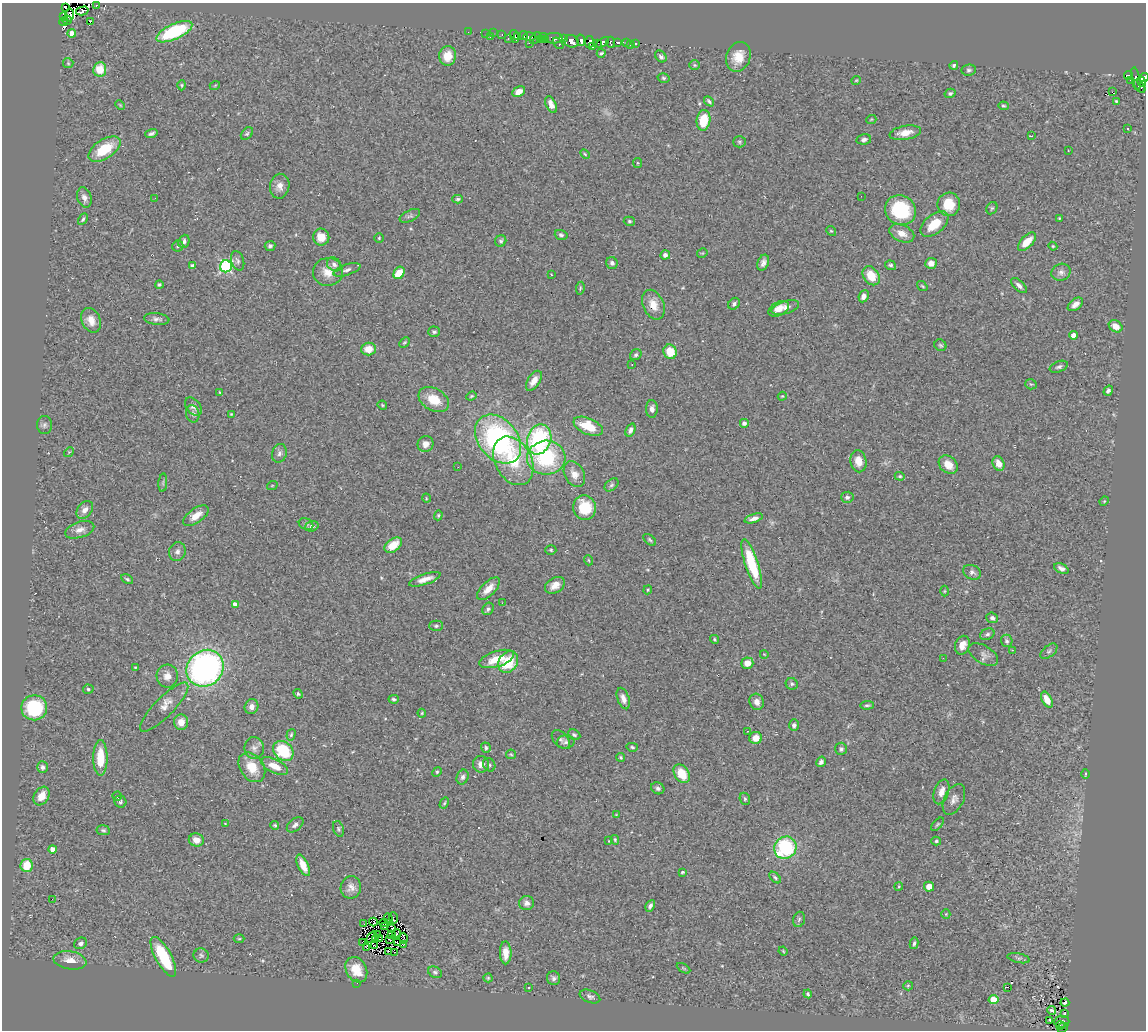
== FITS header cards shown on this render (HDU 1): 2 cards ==
NAXIS1  =                 1144
NAXIS2  =                 1028

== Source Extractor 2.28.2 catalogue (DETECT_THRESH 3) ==
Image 1144 x 1028 px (HDU 1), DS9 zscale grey, 1 PNG px = 1 image px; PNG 1148 x 1032 px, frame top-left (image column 1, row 1028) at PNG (2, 3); each listed source drawn as its Kron ellipse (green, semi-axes under 4 px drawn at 4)
Background 0.525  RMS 0.044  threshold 0.131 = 3 sigma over >= 5 px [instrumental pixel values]
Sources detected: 348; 9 with non-positive FLUX_AUTO (blend fragments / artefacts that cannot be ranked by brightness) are neither listed nor drawn; the other 339 listed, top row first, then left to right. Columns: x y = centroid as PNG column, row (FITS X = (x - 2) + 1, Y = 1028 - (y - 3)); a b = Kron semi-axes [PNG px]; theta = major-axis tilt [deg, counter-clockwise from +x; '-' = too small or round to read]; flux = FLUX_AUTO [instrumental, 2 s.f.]
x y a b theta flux
96 5 3 3 - 27
65 7 4 2 - 69
82 11 6 4 14 88
70 15 6 4 87 89
63 16 2 2 - 1.4
67 20 5 4 - 11
63 22 4 3 - 46
90 22 3 2 - 2.9
174 32 19 7 25 240
468 32 2 2 - 3.8
72 33 4 4 - 21
486 33 2 2 - 6.7
493 33 3 2 - 2.8
502 35 3 2 - 6.8
491 36 3 2 - 14
515 36 7 3 -74 59
523 36 4 2 - 16
518 37 4 3 - 14
529 37 6 4 4 110
543 37 4 3 - 10
535 38 7 2 48 12
554 38 9 5 1 150
564 38 3 3 - 83
508 39 3 2 - 4.3
540 39 4 2 - 55
546 40 3 2 - 25
581 40 6 4 -76 230
571 41 7 6 - 270
589 42 6 3 85 140
611 42 5 3 - 22
617 42 3 3 - 88
626 42 4 3 - 9
530 43 3 2 - 5.6
558 43 7 3 -52 100
598 43 2 2 - 37
603 43 7 4 32 100
635 43 4 3 - 31
630 45 3 2 - 4.6
593 46 3 3 - 67
601 53 4 3 - 5.1
448 56 9 8 - 42
661 56 7 5 -47 8.3
738 57 15 12 69 47
68 63 5 5 - 3.7
695 65 5 5 - 4.3
954 65 4 4 - 5.8
100 69 7 6 - 60
969 70 7 5 6 6.2
1129 75 4 3 - 48
664 78 6 4 -15 4.6
1144 78 5 4 - 130
1136 79 12 3 -80 35
856 80 5 3 - 2.8
1130 80 3 2 - 3.2
1141 82 5 3 - 32
182 85 5 3 - 3.3
215 85 5 3 - 2.5
1140 86 7 3 -51 26
519 92 7 5 27 21
1112 92 2 2 - 570
950 93 5 4 - 5.1
709 101 6 3 -46 6.1
1116 101 3 3 - 3.3
120 105 5 3 - 2.6
551 105 9 5 -64 19
1003 106 5 4 - 3.6
703 120 10 7 81 79
871 120 5 3 - 2.5
1128 129 2 2 - 2.5
905 133 16 7 10 32
151 134 6 3 19 7.2
247 134 7 5 48 5.5
1031 136 3 2 - 2.6
864 139 7 5 11 8.2
739 142 6 5 - 5.1
104 149 18 9 33 100
1068 150 2 2 - 2.5
585 154 5 3 - 3.2
638 163 5 4 - 3.2
280 186 12 9 81 24
861 196 2 2 - 1.4
84 198 10 7 -71 14
155 198 2 2 - 2.2
458 199 5 4 - 5.2
949 204 12 11 - 60
992 208 6 5 - 4.7
900 210 16 14 -30 190
410 216 11 5 25 7.6
1059 218 3 3 - 2.5
83 219 6 4 60 5.4
629 221 6 4 -15 4
934 224 16 9 41 62
831 231 5 4 - 3.7
902 233 13 8 -23 29
561 235 6 5 - 6.7
321 237 8 8 - 38
379 238 5 5 - 3.6
184 241 7 5 67 8.7
501 241 6 5 - 6.3
1027 242 11 5 45 46
178 246 5 5 - 4.5
270 246 5 5 - 6.9
1053 246 4 4 - 3.4
702 253 5 3 - 2.7
665 255 5 4 - 11
238 261 10 6 -72 8.8
612 263 6 5 - 8.6
763 263 8 5 68 12
931 263 6 5 - 18
334 264 8 6 -41 12
891 265 6 4 -19 5.2
192 266 4 4 - 9.8
226 266 6 6 - 410
347 270 14 5 18 11
328 272 15 14 - 39
1061 272 10 8 20 13
399 273 7 5 60 53
551 275 3 2 - 4.5
871 276 10 7 -54 61
159 284 4 4 - 4.8
1019 285 9 5 -44 12
922 286 6 3 -36 3
580 288 6 4 81 3.8
864 296 6 5 - 14
734 304 6 5 - 7.9
1075 304 9 5 38 17
653 305 16 10 -65 36
785 307 14 6 17 16
779 309 11 6 28 31
157 319 13 6 -5 11
91 320 13 9 -66 30
1116 326 7 5 -34 27
434 332 6 5 - 5.7
1073 335 4 4 - 25
404 342 6 4 44 3.6
940 345 6 5 - 5.2
368 349 7 6 - 37
670 352 7 6 - 69
636 355 6 5 - 5.9
632 364 3 2 - 3.4
1059 367 9 5 21 7.3
534 381 11 6 57 28
1031 384 6 5 - 3.8
1108 391 5 4 - 6.9
220 392 4 3 - 2.2
471 396 5 4 - 3.2
782 396 4 4 - 2.9
434 400 16 11 -31 64
382 405 5 3 - 3
193 407 10 7 -51 12
652 409 9 6 -88 14
193 414 8 6 -76 9
231 414 3 3 - 2.5
744 423 4 4 - 12
44 425 9 7 87 8.6
588 426 15 8 -24 79
630 430 7 4 66 10
498 439 27 19 -50 610
539 439 15 12 70 350
425 444 8 7 - 19
69 452 5 4 - 3.7
279 453 9 7 73 11
546 458 19 17 4 240
513 461 26 18 -61 140
858 461 11 8 -79 30
998 463 7 5 -66 30
948 465 10 8 -40 40
458 467 3 2 - 3.2
574 474 14 9 -59 26
900 476 5 4 - 4
163 483 9 3 85 4.9
611 485 8 5 40 6.6
272 486 5 3 - 2.3
847 497 6 5 - 9
426 498 4 3 - 2.3
1104 501 5 4 - 3.4
585 508 12 11 - 99
85 510 10 7 51 18
438 515 5 4 - 3.4
196 516 15 7 35 34
754 518 9 4 17 13
306 524 7 5 -22 6
312 526 7 5 18 9.4
80 530 15 8 18 19
650 540 7 4 -39 5.1
393 545 10 6 36 52
551 550 5 4 - 4.1
177 552 9 8 - 13
588 560 5 3 - 2.5
752 564 26 6 -72 160
1061 568 8 4 -25 13
972 572 9 7 -24 9.9
127 579 6 4 -31 4.8
425 579 16 5 19 25
555 585 11 7 31 26
488 589 15 6 45 31
648 590 4 3 - 3.1
944 591 5 3 - 2.7
502 603 3 2 - 5.2
235 604 4 4 - 14
488 609 6 5 - 7.2
992 618 6 5 - 7.4
436 626 7 5 0 5.6
987 634 7 5 26 7.2
714 639 4 4 - 3.8
1007 641 6 5 - 6.1
962 645 9 7 69 22
1012 650 3 3 - 1.6
1049 651 10 5 38 6.6
764 654 4 2 - 1.8
983 655 16 9 -31 16
943 658 2 2 - 520
497 659 18 7 18 60
508 662 11 9 55 96
747 663 6 5 - 29
136 667 3 2 - 2.7
205 668 19 17 43 900
167 676 11 10 - 23
792 684 6 5 - 5.4
88 689 5 4 - 4.7
298 694 5 4 - 4.5
394 699 5 4 - 5.1
623 699 11 6 -70 16
1047 700 9 5 -61 33
757 702 8 7 - 17
867 705 7 3 2 5.1
164 707 33 9 46 32
251 707 7 6 - 14
34 708 13 12 - 180
422 713 4 4 - 3
181 722 7 7 - 26
794 725 6 5 - 8.9
747 731 2 2 - 1.8
291 735 6 4 73 4.6
574 735 6 5 - 5
756 738 6 6 - 29
561 739 11 7 -48 9.4
566 742 9 6 9 9.4
632 747 5 4 - 4.4
254 748 11 9 -81 16
486 748 5 4 - 5.3
841 749 6 6 - 7.4
283 751 11 9 -42 150
511 754 5 4 - 3.8
621 757 4 3 - 3.6
100 758 18 7 -90 73
821 762 5 4 - 9.6
481 764 8 8 - 18
489 765 7 6 - 6.4
274 766 15 7 -25 36
43 767 6 5 - 7.8
252 767 16 12 -54 53
437 772 5 4 - 3.8
682 774 10 7 -58 62
1085 774 5 3 - 2.6
463 777 7 5 66 9.2
658 788 7 5 -30 8
941 792 13 7 70 23
42 796 10 7 58 34
117 796 5 4 - 3.5
745 799 6 5 - 4.8
954 799 16 9 64 19
120 802 6 6 - 6.4
444 803 6 4 61 3.7
616 815 4 3 - 2.3
225 824 4 2 - 1.7
937 824 8 4 48 4.7
275 825 4 3 - 3.5
295 825 9 6 40 10
338 829 8 5 -70 5.6
103 830 7 5 -9 5.7
196 840 7 6 - 25
615 840 5 3 - 3.9
609 841 3 2 - 2
936 841 5 4 - 3.9
785 848 11 10 - 270
52 849 4 4 - 26
27 865 6 6 - 60
303 865 11 5 -66 40
682 872 3 3 - 3.1
775 877 7 4 -44 5.2
899 886 4 3 - 2.7
351 887 11 10 - 19
929 887 5 5 - 26
52 899 2 2 - 25
527 903 7 7 - 12
650 906 6 4 61 8.5
946 914 5 4 - 2.9
393 918 5 2 - 0.5
388 919 5 2 - 3.3
799 919 8 5 72 6.6
373 922 4 2 - 0.48
384 923 4 2 - 3.5
364 924 2 2 - 2.8
384 927 3 2 - 4.5
392 929 4 2 - 6.2
397 933 4 2 - 1.3
378 935 3 2 - 3
391 935 4 2 - 0.19
372 937 6 2 52 7.9
403 938 5 2 - 4.3
239 939 5 3 - 3.1
376 939 4 2 - 0.8
380 939 3 2 - 0.46
390 940 3 2 - 1.3
81 943 7 5 29 8.5
363 943 3 2 - 1.6
397 943 3 2 - 2.8
914 943 6 3 78 5.9
374 945 3 2 - 1.2
403 945 2 2 - 3.7
366 947 3 2 - 24
389 951 2 2 - 3
783 951 4 3 - 2.7
394 952 2 2 - 37
506 953 11 6 -89 33
201 955 7 7 - 7.2
163 957 22 8 -61 140
1019 958 11 4 -11 6.6
70 960 16 9 -9 30
684 968 7 3 -31 3.2
356 970 13 10 -60 52
435 972 7 5 -28 6.3
488 978 4 4 - 3.2
554 978 7 6 - 8.2
357 983 2 2 - 9
908 986 5 4 - 3.4
1007 987 2 2 - 2.4
529 988 3 3 - 8.6
808 994 4 3 - 4.5
590 997 11 6 -22 8.9
994 1000 5 4 - 74
1065 1003 4 3 - 4.6
1052 1010 4 3 - 6.3
1064 1014 3 2 - 3.7
1049 1020 3 2 - 3.1
1062 1022 7 6 - 10
1060 1026 4 3 - 12
1063 1028 5 2 - 20
At the frame edge (FLAGS 8, measured only in part): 1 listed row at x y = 1144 78
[9 non-positive-flux detections neither listed nor drawn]